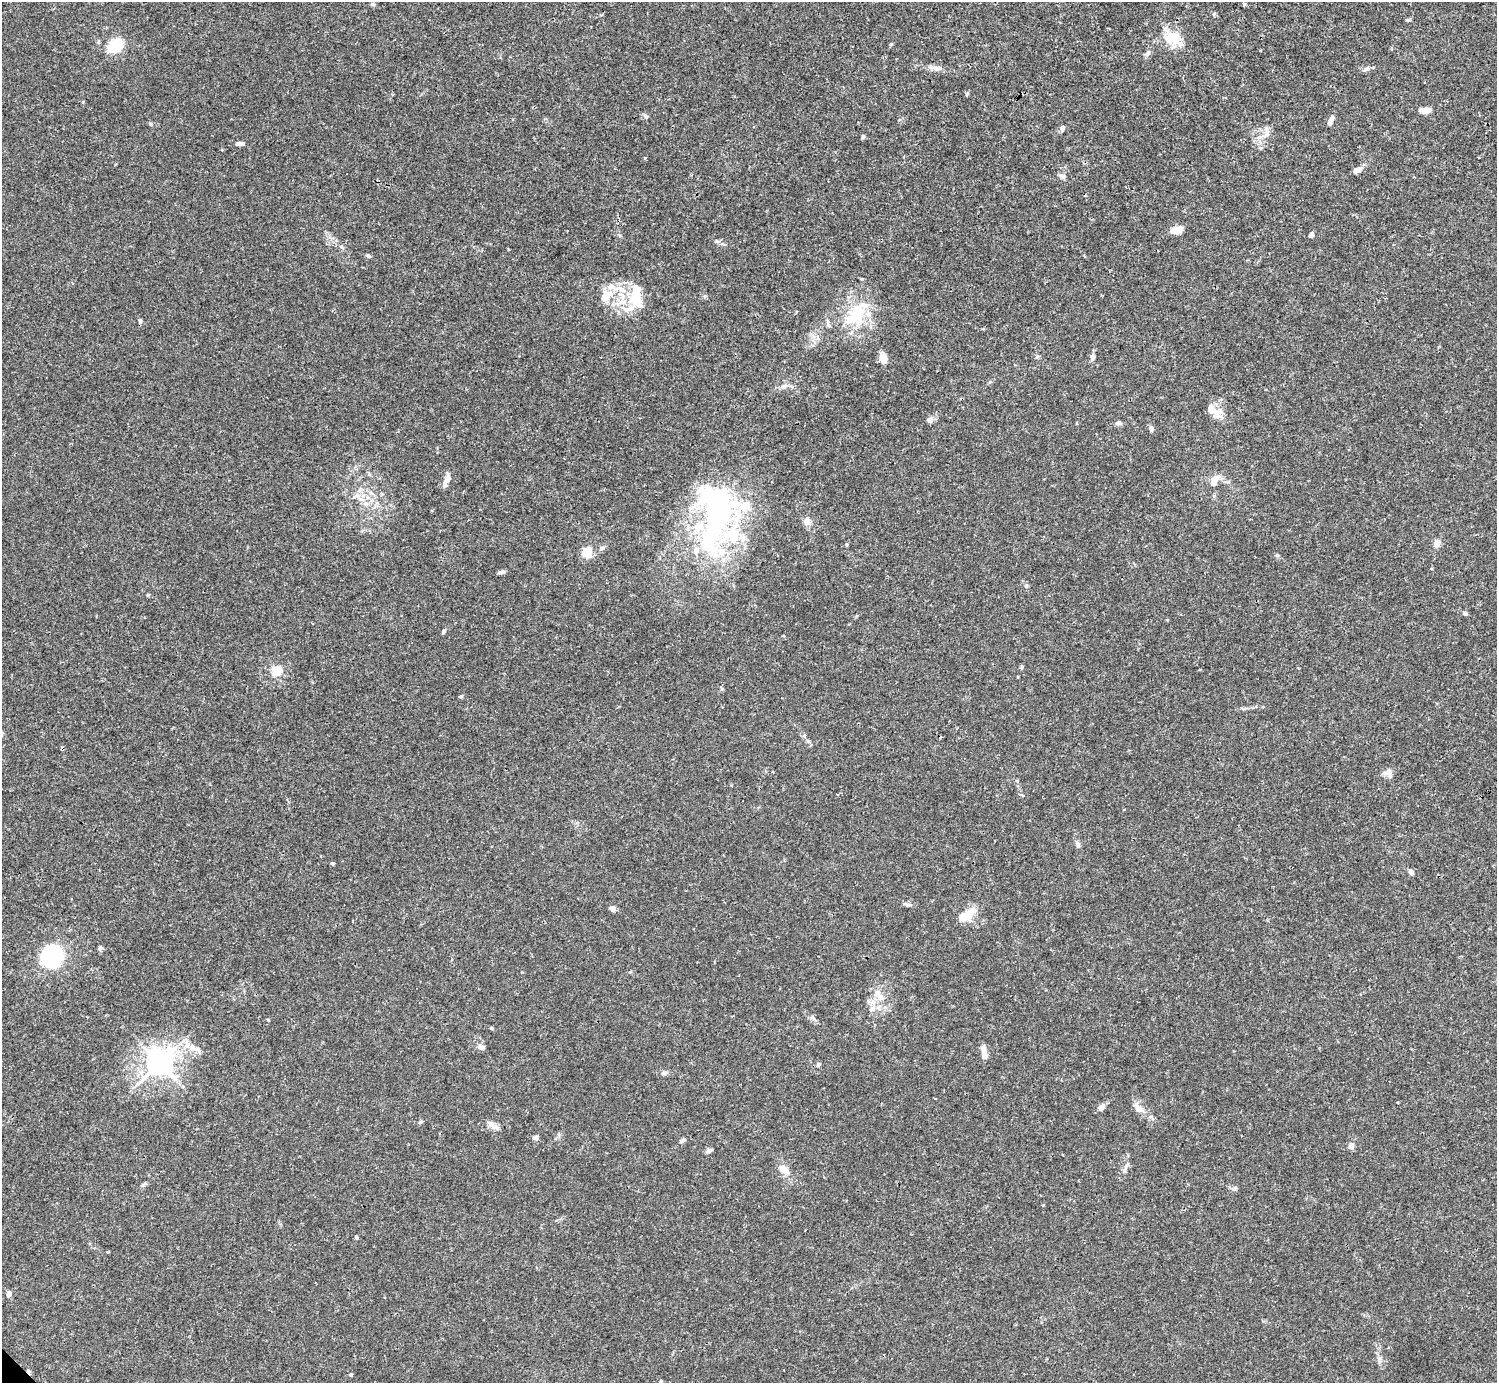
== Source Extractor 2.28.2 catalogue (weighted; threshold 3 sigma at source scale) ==
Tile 10 of 4 x 4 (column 2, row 3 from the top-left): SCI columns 1496-2990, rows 1540-2920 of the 5983 x 5982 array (HDU 1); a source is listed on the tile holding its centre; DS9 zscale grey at full resolution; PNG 1499 x 1385 px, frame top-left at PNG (2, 2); no overlay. Shown black and unused: <1% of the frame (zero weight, under 3 of 4 exposures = <1% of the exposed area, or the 3 px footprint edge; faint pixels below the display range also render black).
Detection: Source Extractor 2.28.2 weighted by HDU 2 'WHT'; one run over the whole footprint, this tile lists its part. Background 0.0163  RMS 0.0022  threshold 0.00973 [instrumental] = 3 sigma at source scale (4.5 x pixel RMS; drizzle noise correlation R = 1.50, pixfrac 1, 0.05/0.05 arcsec/px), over >= 5 px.
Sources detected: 100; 1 inside a brighter object's white glare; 2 cosmic-ray / hot-pixel residue — not listed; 13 inside a brighter listed object's ellipse — not listed separately; the other 84 listed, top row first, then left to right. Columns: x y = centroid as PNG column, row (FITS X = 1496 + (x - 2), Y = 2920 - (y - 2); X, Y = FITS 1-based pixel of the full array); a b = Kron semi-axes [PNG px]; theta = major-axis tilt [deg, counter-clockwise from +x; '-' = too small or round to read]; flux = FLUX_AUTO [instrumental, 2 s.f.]
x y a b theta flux
1172 38 22 19 -31 5.1
891 44 4 4 - 0.26
116 45 12 8 57 10
1148 53 10 6 57 0.69
937 68 14 7 -2 1.2
1365 69 10 5 28 0.65
966 94 6 4 89 0.24
1425 110 11 6 5 1.5
646 116 8 5 -45 0.45
1331 119 10 6 57 1
1062 129 7 6 - 0.6
1267 133 9 7 87 1
863 137 5 4 - 0.38
240 144 11 5 4 0.82
1357 170 12 6 28 1.2
1062 176 10 5 -14 0.57
1177 230 13 8 17 1.9
1311 235 6 5 - 0.61
368 256 7 4 -29 0.34
606 295 18 12 42 3.3
636 297 29 15 89 7.1
857 314 32 23 71 10
140 321 6 5 - 0.37
828 323 16 3 -75 0.56
1092 357 7 6 - 0.62
883 358 11 7 -81 2.2
784 386 12 6 15 0.97
1217 412 16 12 13 2.2
930 420 8 7 - 0.72
1118 423 9 5 13 0.47
1151 429 6 5 - 0.61
1215 478 13 9 74 1.7
447 479 15 6 70 1.4
354 497 8 4 31 0.57
365 503 7 4 0 0.54
714 517 103 40 88 53
807 521 10 8 -75 1.3
1436 544 9 7 -89 1
602 548 7 5 18 0.52
587 552 5 5 - 15
501 572 8 4 18 0.61
1026 586 6 5 - 0.37
148 595 5 4 - 0.23
1465 613 6 5 - 0.52
443 631 6 4 45 0.34
1021 667 6 4 89 0.3
277 671 16 14 21 3.1
461 696 6 3 19 0.24
808 741 6 4 -44 0.37
1388 773 13 8 -57 1
1022 795 5 3 - 0.21
1077 845 8 5 -75 0.72
332 863 5 4 - 0.28
1411 872 7 5 -55 0.68
908 905 9 4 0 0.52
612 908 8 6 -15 0.62
970 912 15 10 55 2.7
100 948 6 5 - 0.5
52 956 21 19 52 19
880 997 13 9 -50 2.2
872 1009 10 8 25 1.2
812 1018 7 4 -19 0.41
491 1028 4 4 - 0.23
187 1045 9 8 - 1.5
482 1047 9 7 -13 0.68
198 1049 10 7 -20 0.92
983 1050 11 7 -77 1.4
160 1063 9 8 - 230
818 1065 5 5 - 0.46
664 1073 9 5 9 0.55
1101 1107 8 6 39 1.2
1138 1108 20 8 -42 1.7
420 1122 6 4 43 0.31
495 1127 16 7 -31 1.1
536 1138 6 5 - 0.73
682 1141 7 5 37 0.44
1351 1146 7 7 - 0.67
710 1150 10 5 8 0.47
784 1170 14 8 -42 2.2
1124 1170 8 5 69 0.6
1234 1188 8 5 21 0.43
356 1237 5 3 - 0.21
9 1294 6 6 - 0.96
351 1375 5 4 - 0.29
Unlisted compact peaks at least as high as the median listed source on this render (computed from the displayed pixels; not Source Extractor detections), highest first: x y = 1408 20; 1380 1358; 1277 555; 151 124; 645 158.